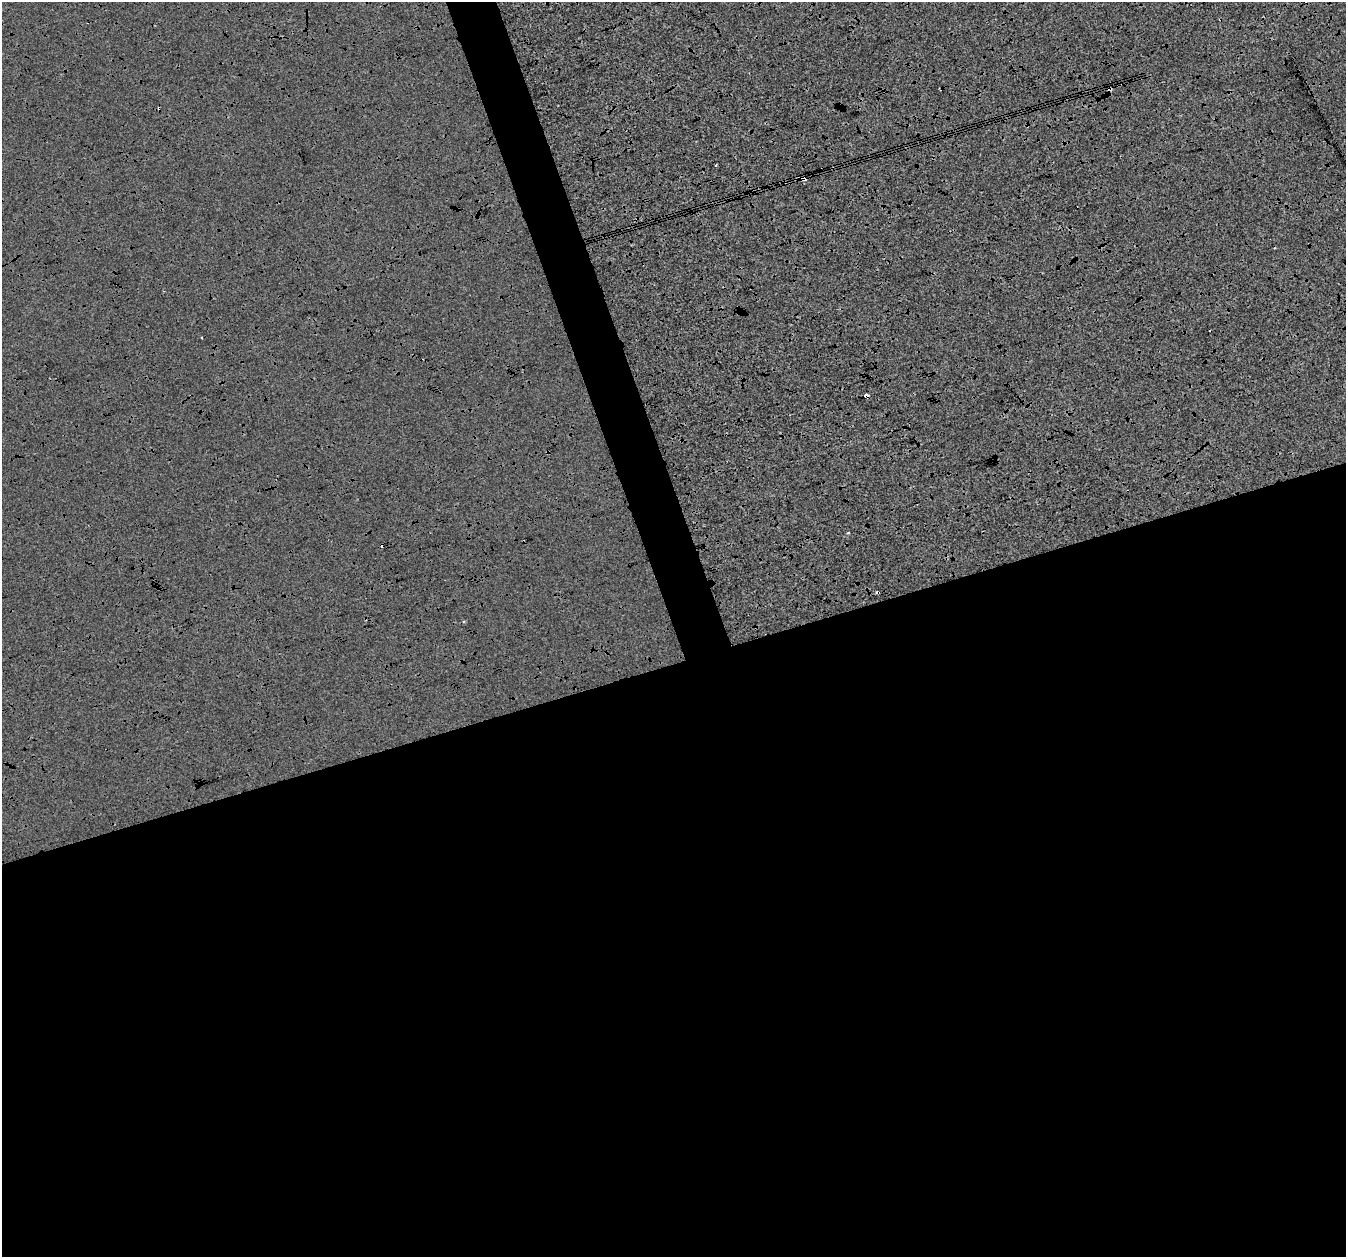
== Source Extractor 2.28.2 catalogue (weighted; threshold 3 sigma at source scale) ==
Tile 15 of 4 x 4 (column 3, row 4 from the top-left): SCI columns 2690-4033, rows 67-1321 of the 5382 x 5205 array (HDU 1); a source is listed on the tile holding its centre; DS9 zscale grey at full resolution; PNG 1348 x 1259 px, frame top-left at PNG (2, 2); no overlay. Shown black and unused: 50% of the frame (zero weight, under 3 of 4 exposures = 2% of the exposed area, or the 3 px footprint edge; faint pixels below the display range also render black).
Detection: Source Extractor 2.28.2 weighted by HDU 2 'WHT'; one run over the whole footprint, this tile lists its part. Background -1.94e-04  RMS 0.0065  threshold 0.029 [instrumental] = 3 sigma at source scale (4.5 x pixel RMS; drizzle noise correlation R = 1.50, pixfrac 1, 0.0396/0.0396 arcsec/px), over >= 5 px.
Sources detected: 8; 3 cosmic-ray / hot-pixel residue — not listed; the other 5 listed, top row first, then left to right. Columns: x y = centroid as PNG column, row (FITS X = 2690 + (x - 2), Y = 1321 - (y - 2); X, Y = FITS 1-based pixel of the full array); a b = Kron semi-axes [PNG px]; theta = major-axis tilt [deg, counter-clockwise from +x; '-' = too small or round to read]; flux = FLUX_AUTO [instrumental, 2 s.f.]
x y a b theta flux
1110 89 4 3 - 1.9
804 178 4 3 - 14
202 338 2 2 - 0.44
866 395 4 3 - 5.4
848 533 4 3 - 0.74
Overlapping masked pixels (flux is a lower limit): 3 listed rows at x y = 1110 89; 804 178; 866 395